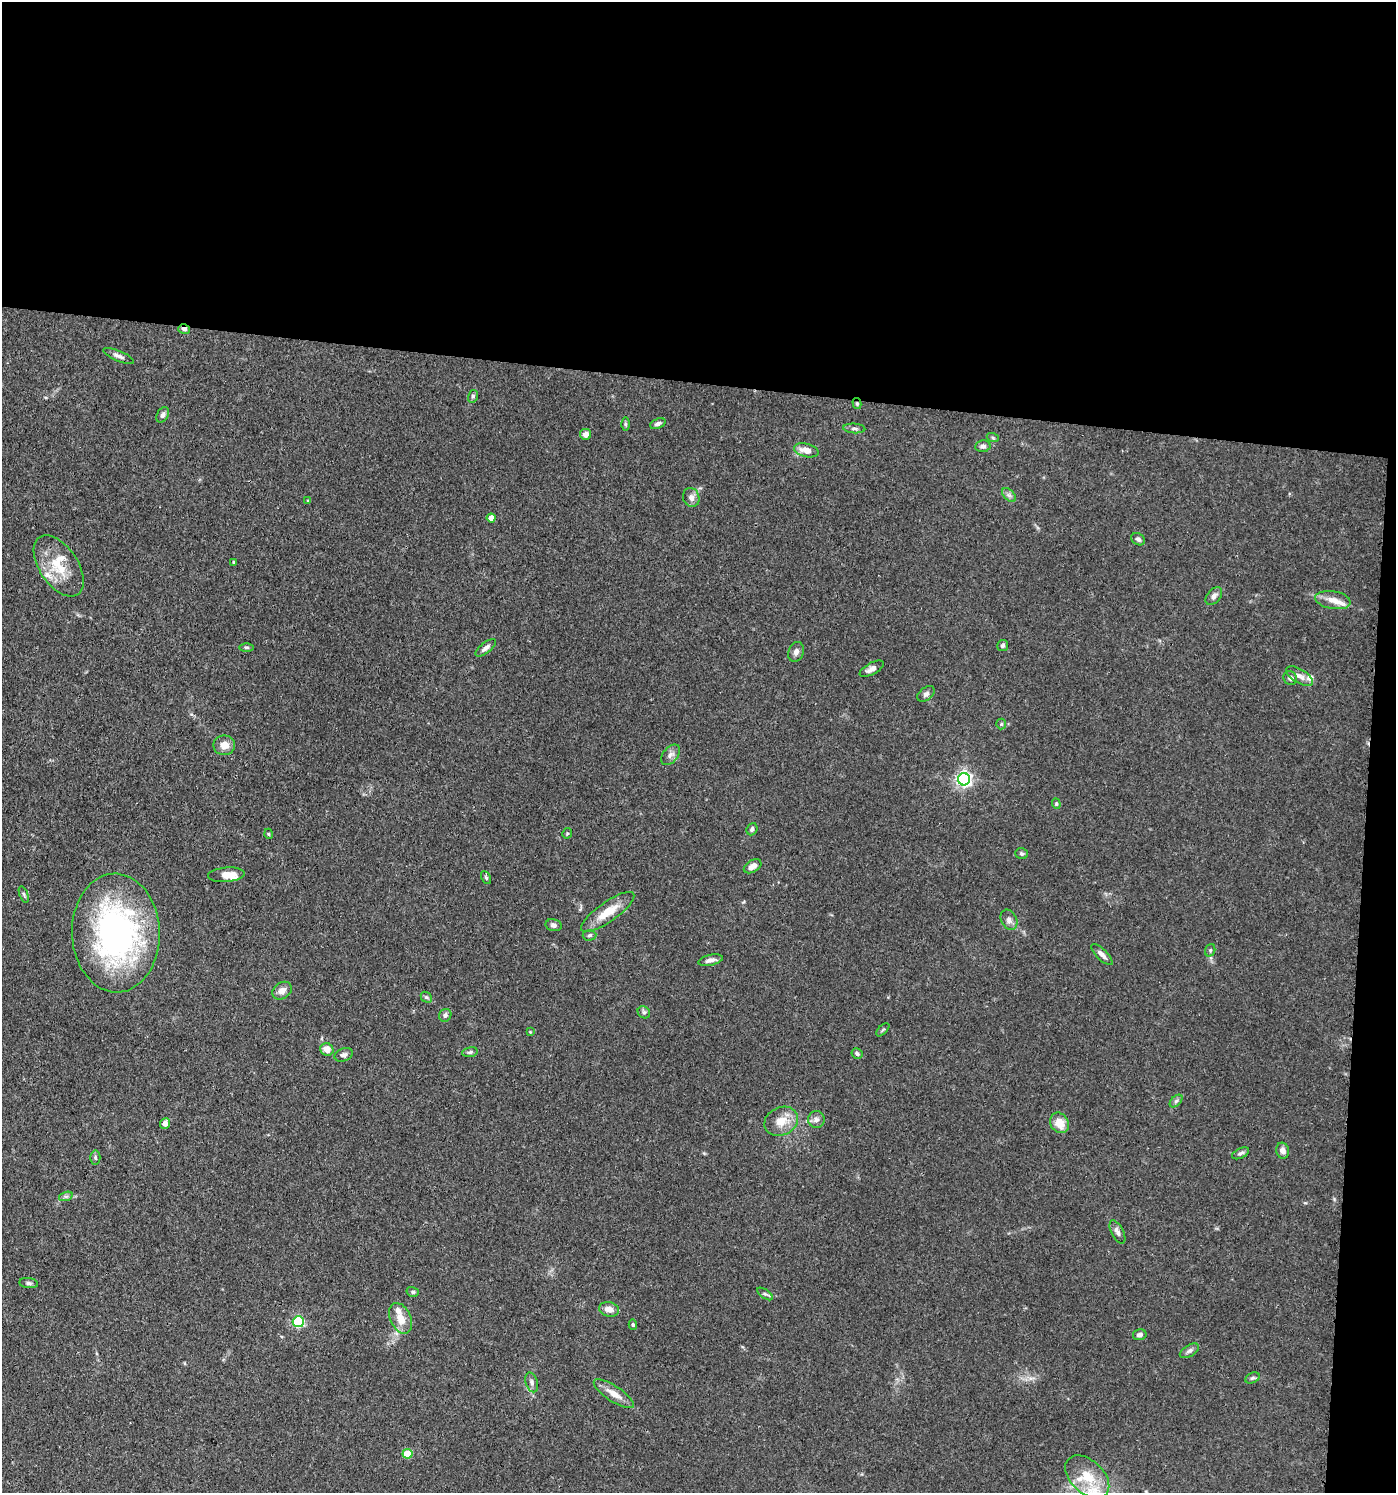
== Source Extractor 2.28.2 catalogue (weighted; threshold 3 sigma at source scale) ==
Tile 3 of 3 x 3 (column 3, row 1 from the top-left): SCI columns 3076-4469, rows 3054-4544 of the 4641 x 4614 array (HDU 1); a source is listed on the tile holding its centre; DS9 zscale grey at full resolution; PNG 1398 x 1495 px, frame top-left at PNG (2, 2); each listed source drawn as its Kron ellipse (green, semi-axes under 4 px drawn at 4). Shown black and unused: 28% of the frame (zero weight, under 3 of 4 exposures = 9% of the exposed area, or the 3 px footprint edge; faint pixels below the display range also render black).
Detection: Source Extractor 2.28.2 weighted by HDU 2 'WHT'; one run over the whole footprint, this tile lists its part. Background 0.15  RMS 0.0055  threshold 0.0249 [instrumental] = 3 sigma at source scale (4.5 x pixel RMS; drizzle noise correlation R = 1.50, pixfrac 1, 0.05/0.05 arcsec/px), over >= 5 px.
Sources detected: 91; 7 inside a brighter listed object's ellipse — not listed separately; the other 84 listed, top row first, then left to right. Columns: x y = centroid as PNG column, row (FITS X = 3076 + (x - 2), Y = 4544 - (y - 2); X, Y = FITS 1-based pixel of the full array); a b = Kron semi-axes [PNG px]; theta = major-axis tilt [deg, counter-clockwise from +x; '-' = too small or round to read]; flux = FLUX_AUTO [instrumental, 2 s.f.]
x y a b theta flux
184 329 6 4 -15 1.9
119 356 16 5 -22 2.5
473 396 6 5 - 1.1
857 404 5 4 - 0.88
163 415 8 5 59 1.9
625 424 6 4 -89 0.81
658 424 8 5 20 1.8
854 428 11 5 -4 1.5
586 434 6 5 - 3.7
993 438 6 4 -19 0.78
983 446 7 6 - 1.9
806 450 12 6 -14 5.6
1009 495 8 5 -45 1.5
691 497 10 8 -69 2.9
308 501 4 3 - 0.61
491 518 4 4 - 5.4
1138 539 7 6 - 1.6
234 562 4 3 - 0.63
59 566 34 19 -56 18
1214 596 10 6 48 2.3
1333 600 18 9 -9 5.8
1003 645 5 5 - 1.3
246 647 7 3 0 0.85
486 648 12 5 38 2.2
796 652 10 7 71 2.4
872 669 13 5 29 3.2
1299 676 15 7 -31 3.6
1290 678 7 6 - 2
926 694 10 6 36 1.9
1001 724 5 5 - 0.82
224 745 11 10 - 5.5
670 755 12 7 49 2.5
964 779 6 6 - 170
1056 804 5 4 - 0.77
752 829 6 5 - 1.3
567 833 5 4 - 0.69
269 834 5 3 - 0.5
1021 854 6 5 - 1
753 866 9 6 31 4
226 875 18 7 4 6.2
486 877 7 4 -62 1
24 894 8 4 -69 0.97
608 912 32 10 35 11
1009 920 10 7 -64 2.6
554 925 8 6 -13 1.8
116 933 59 44 -88 160
589 935 7 5 3 1.1
1210 950 6 5 - 0.97
1102 955 14 5 -45 2.7
711 960 12 5 12 2.8
282 991 10 8 36 3.8
426 997 6 4 -43 0.96
644 1012 7 5 -44 1.2
445 1015 7 6 - 1.6
883 1030 8 3 45 0.76
530 1032 4 4 - 0.48
327 1049 7 6 - 4.9
470 1052 8 5 10 1.2
857 1054 6 5 - 1.1
344 1055 9 6 21 1.8
1176 1101 7 4 44 1.1
816 1120 8 8 - 2.2
781 1121 17 14 26 9.1
1059 1123 11 9 -60 7.8
165 1124 5 5 - 3.7
1283 1151 8 6 -75 3.1
1241 1153 9 5 25 1.5
95 1158 7 5 -88 1
66 1196 7 4 18 1.2
1117 1232 13 6 -63 2.3
29 1283 9 5 -6 1.4
413 1292 6 5 - 1.1
765 1294 9 4 -35 1.3
609 1309 10 7 -12 4.3
401 1318 16 10 -65 7.2
298 1322 5 5 - 63
633 1325 5 4 - 0.84
1140 1335 7 5 11 2.1
1189 1351 11 5 32 1.8
1253 1378 7 5 26 1.2
532 1382 10 6 -73 1.9
614 1394 23 8 -33 6.4
408 1454 5 5 - 16
1087 1477 26 16 -43 15
Overlapping masked pixels (flux is a lower limit): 2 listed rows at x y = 184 329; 857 404